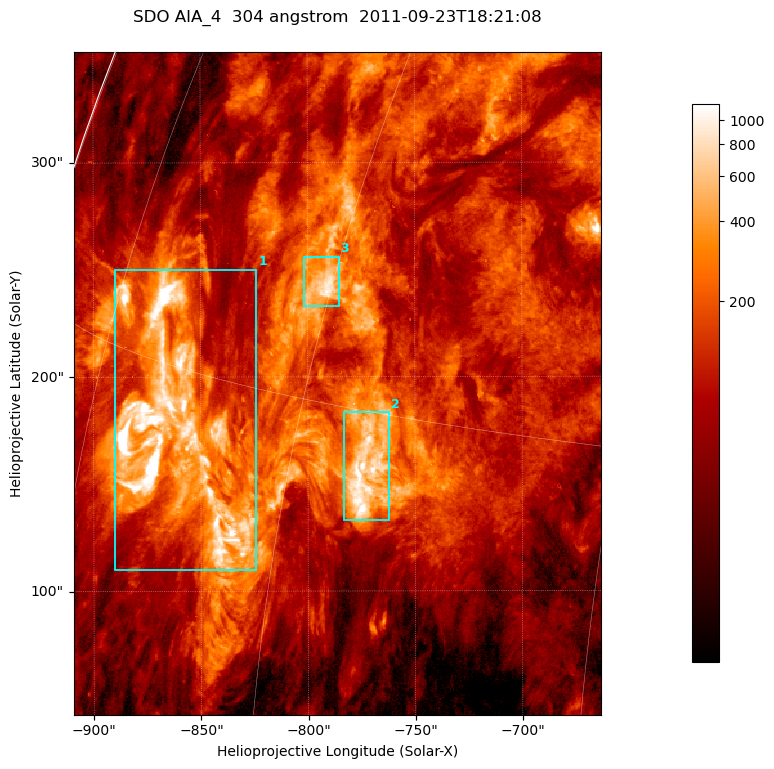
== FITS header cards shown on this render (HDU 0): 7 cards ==
TELESCOP= 'SDO     '           /
INSTRUME= 'AIA_4   '           /
WAVELNTH=                  304 /
WAVEUNIT= 'angstrom'           /
DATE-OBS= '2011-09-23T18:21:08.13' /
CTYPE1  = 'HPLN-TAN'           /
CTYPE2  = 'HPLT-TAN'           /

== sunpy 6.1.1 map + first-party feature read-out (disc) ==
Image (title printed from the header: SDO AIA_4  304 angstrom  2011-09-23T18:21:08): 410 x 515 px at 0.6 arcsec/px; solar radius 957 arcsec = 1594 px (partial field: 2.6% of the solar disc is inside the frame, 99% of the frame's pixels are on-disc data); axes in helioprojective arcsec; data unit not stated in the header (colour bar unlabelled)
Pointing: header CRPIX1/2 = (2058.21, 2041.36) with CRVAL1/2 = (0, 0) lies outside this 410 x 515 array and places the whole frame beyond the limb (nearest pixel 1.41 R_sun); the SolarSoft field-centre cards XCEN/YCEN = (-786.2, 196.9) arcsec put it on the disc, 1307 arcsec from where CRPIX/CRVAL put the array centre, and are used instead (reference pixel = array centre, CRVAL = XCEN/YCEN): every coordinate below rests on XCEN/YCEN
Orientation: roll -0.132 deg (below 1 deg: not rotated)
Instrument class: DISC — disc imager (sunpy class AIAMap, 304 A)
Bright regions (active regions / flare kernels): reference = the on-disc median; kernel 3 px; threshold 5 sigma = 371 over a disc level ~111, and >= 1.15x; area >= 211 px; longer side >= 5 px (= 3 arcsec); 3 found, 3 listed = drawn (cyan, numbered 1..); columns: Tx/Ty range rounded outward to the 2 arcsec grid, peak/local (2 s.f.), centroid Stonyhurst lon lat
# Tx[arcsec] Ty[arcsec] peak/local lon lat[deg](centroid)
1 -890..-824 108..250 33 -67 +13
2 -784..-762 132..184 11 -56 +13
3 -802..-784 232..256 8.9 -61 +18